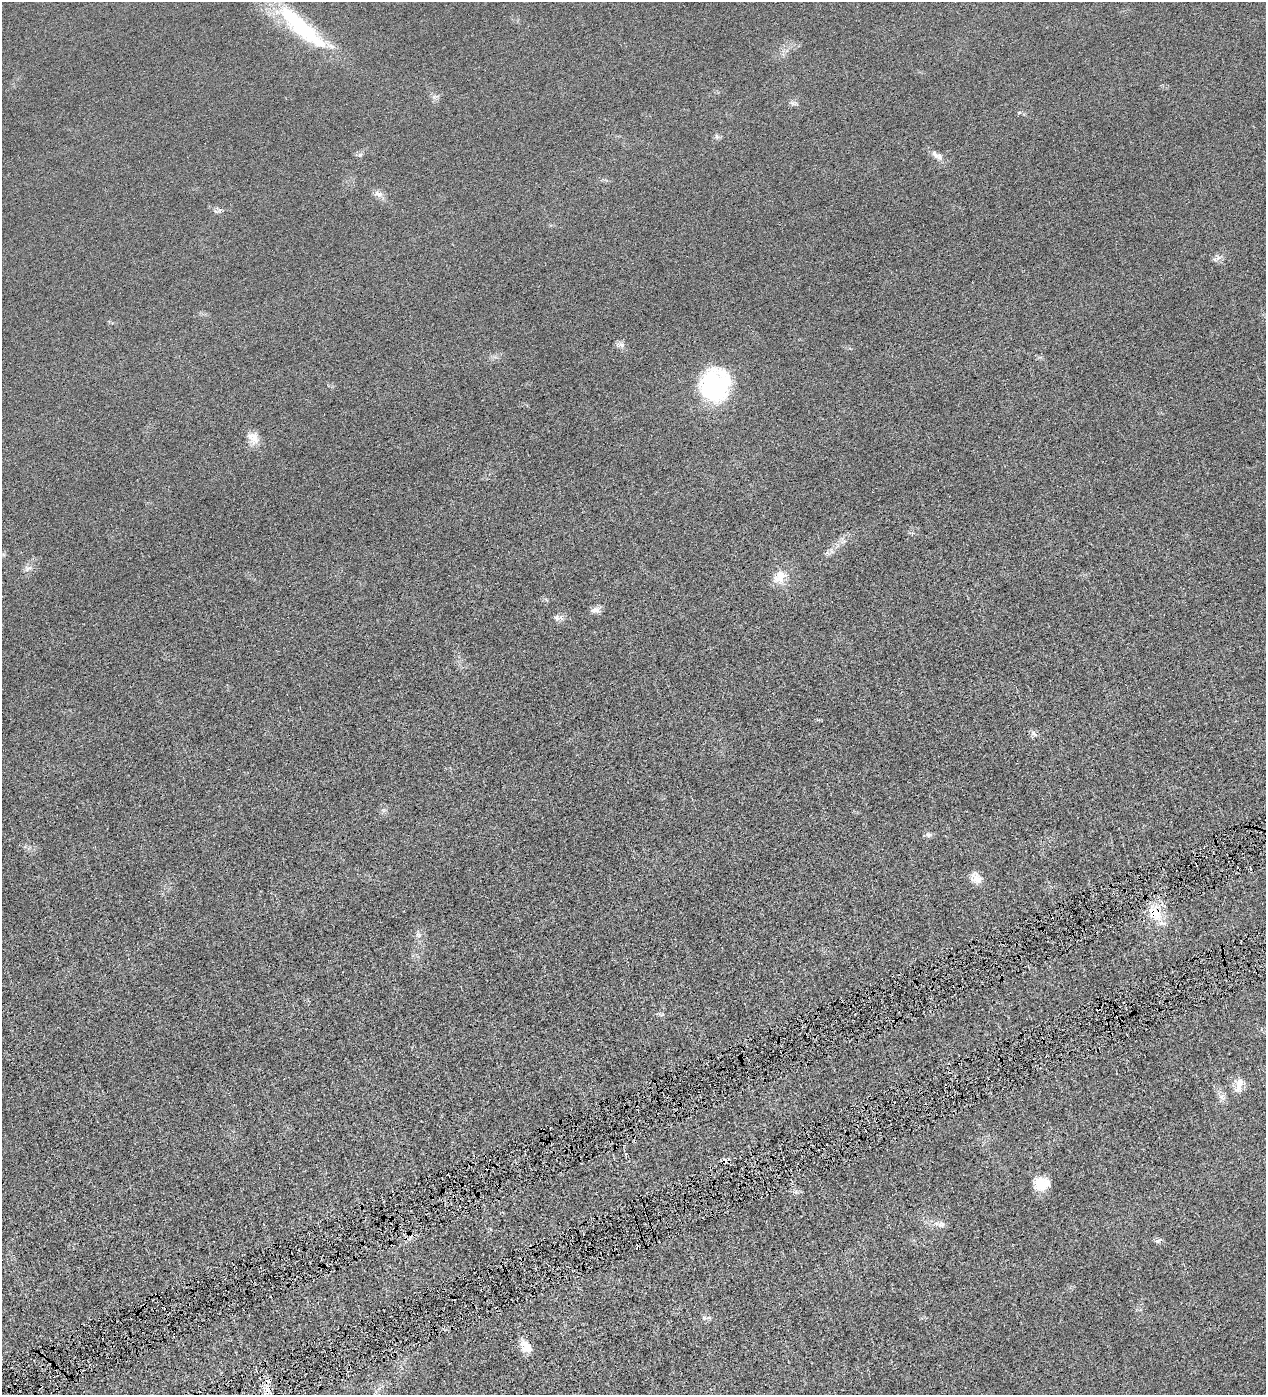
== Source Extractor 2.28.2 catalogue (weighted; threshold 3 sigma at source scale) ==
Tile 7 of 4 x 4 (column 3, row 2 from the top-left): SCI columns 2692-3955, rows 2789-4181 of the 5513 x 5577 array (HDU 1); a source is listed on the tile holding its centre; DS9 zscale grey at full resolution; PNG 1268 x 1397 px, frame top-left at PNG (2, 2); no overlay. Shown black and unused: <1% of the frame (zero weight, under 4 of 8 exposures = <1% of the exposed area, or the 3 px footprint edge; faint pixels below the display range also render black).
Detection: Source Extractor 2.28.2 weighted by HDU 2 'WHT'; one run over the whole footprint, this tile lists its part. Background 0.0133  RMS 0.0042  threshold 0.0173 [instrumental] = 3 sigma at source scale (4.09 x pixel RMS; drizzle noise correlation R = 1.36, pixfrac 0.8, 0.05/0.05 arcsec/px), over >= 5 px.
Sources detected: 35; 2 inside a brighter object's white glare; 2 cosmic-ray / hot-pixel residue — not listed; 4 inside a brighter listed object's ellipse — not listed separately; the other 27 listed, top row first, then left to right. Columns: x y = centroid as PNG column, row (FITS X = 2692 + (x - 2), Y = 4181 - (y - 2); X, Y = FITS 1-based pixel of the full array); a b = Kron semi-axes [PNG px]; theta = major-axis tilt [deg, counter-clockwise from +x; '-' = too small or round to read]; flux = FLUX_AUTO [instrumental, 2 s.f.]
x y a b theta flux
298 24 78 21 -43 37
792 103 7 6 - 0.99
716 136 7 4 -88 0.7
935 154 11 6 -53 1.8
360 155 6 6 - 0.84
379 194 13 7 -19 2.1
216 211 7 4 -45 0.77
1218 258 8 5 45 1.2
621 345 12 7 1 1.6
717 384 35 29 -80 43
253 438 17 14 -51 3.8
28 568 11 7 24 1.7
780 577 16 13 55 6.4
595 610 13 8 1 1.9
556 617 9 7 -26 1.5
1034 734 12 4 -41 1.1
928 835 8 6 -15 1
976 878 15 11 -44 3.7
1156 913 25 11 -59 7.5
418 935 9 5 -27 1
1239 1086 15 7 77 4.4
1222 1097 12 4 -26 1.3
1041 1184 17 14 3 7.7
941 1224 10 8 1 1.7
1159 1240 10 4 27 1.1
704 1318 6 5 - 0.71
527 1345 21 10 -26 3.5
Overlapping masked pixels (flux is a lower limit): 1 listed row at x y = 1156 913